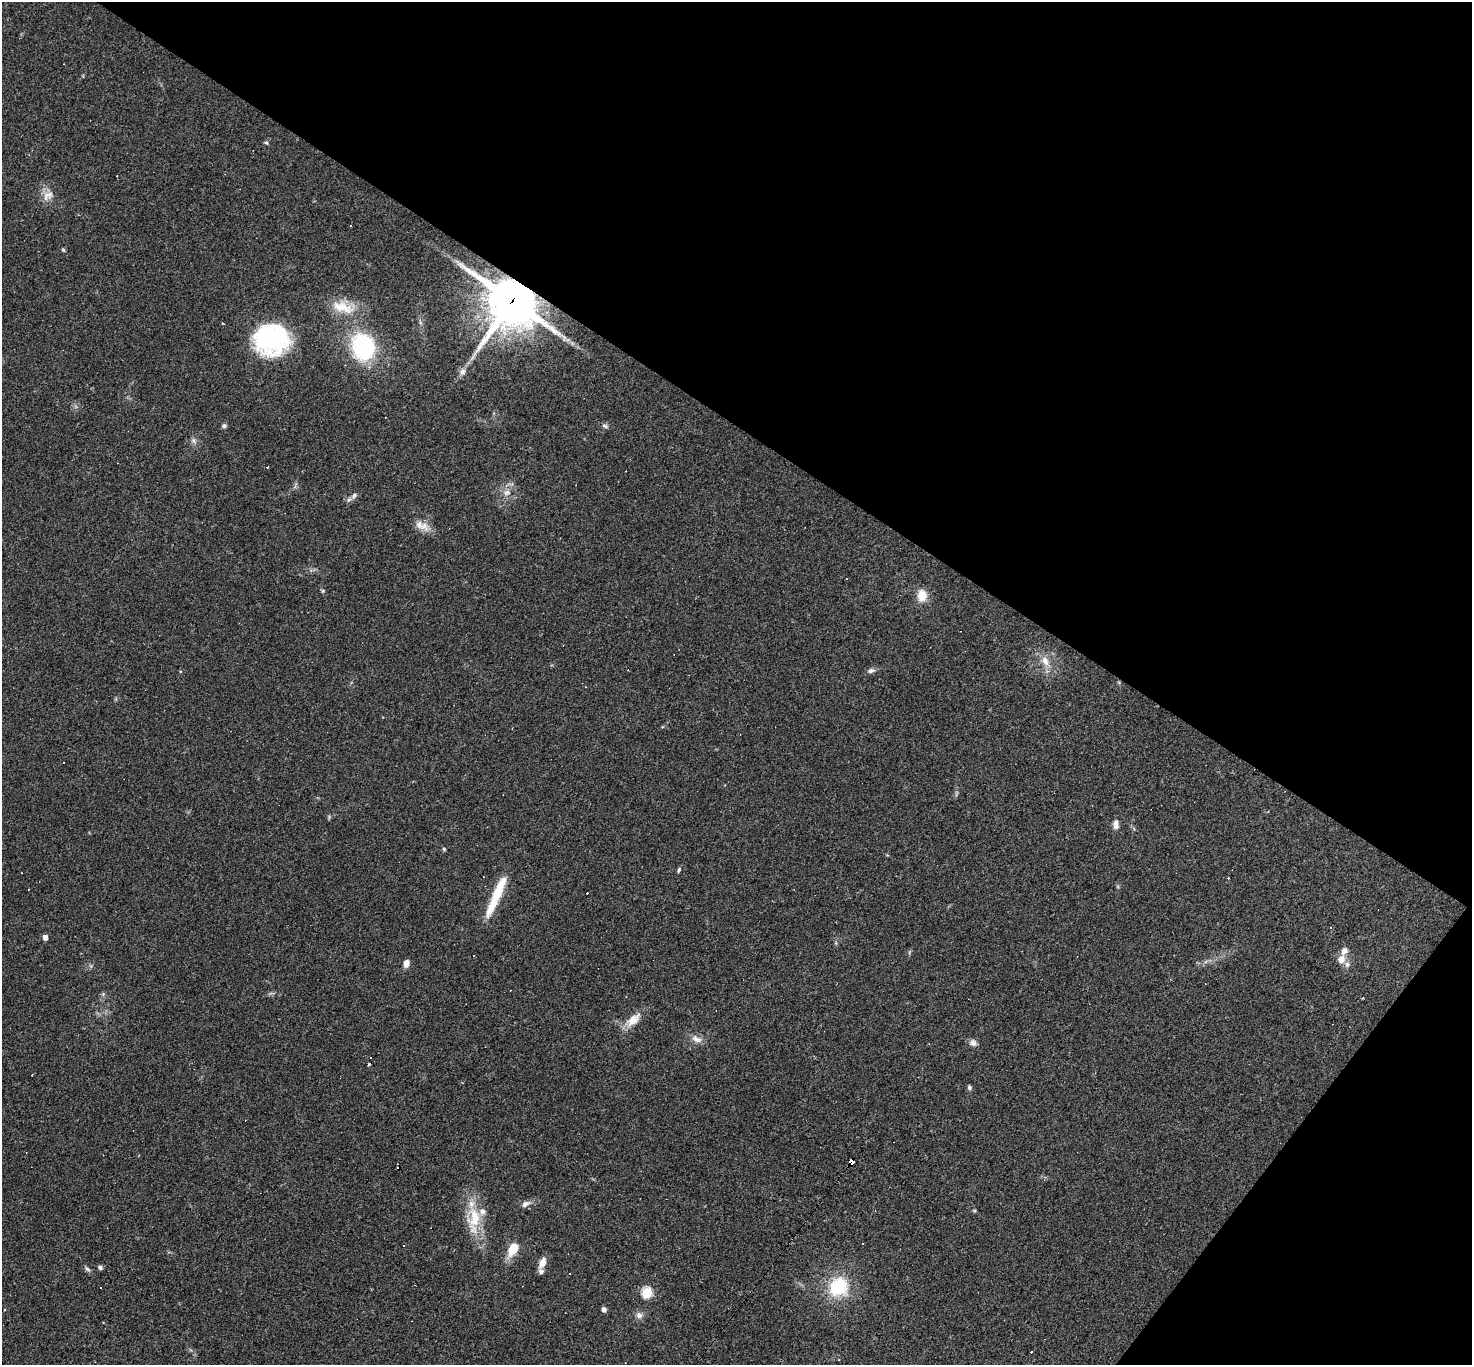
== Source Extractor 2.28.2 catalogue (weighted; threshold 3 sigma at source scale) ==
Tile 8 of 4 x 4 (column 4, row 2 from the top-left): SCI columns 4413-5882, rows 3015-4377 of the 5882 x 5889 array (HDU 1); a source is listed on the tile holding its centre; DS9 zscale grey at full resolution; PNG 1474 x 1367 px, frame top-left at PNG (2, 2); no overlay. Shown black and unused: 35% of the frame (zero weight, under 2 of 3 exposures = <1% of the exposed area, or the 3 px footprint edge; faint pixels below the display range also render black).
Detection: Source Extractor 2.28.2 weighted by HDU 2 'WHT'; one run over the whole footprint, this tile lists its part. Background 0.0731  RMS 0.0056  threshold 0.0251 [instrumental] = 3 sigma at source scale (4.5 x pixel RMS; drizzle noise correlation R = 1.50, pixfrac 1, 0.05/0.05 arcsec/px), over >= 5 px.
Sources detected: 68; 16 cosmic-ray / hot-pixel residue — not listed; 6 inside a brighter listed object's ellipse — not listed separately; the other 46 listed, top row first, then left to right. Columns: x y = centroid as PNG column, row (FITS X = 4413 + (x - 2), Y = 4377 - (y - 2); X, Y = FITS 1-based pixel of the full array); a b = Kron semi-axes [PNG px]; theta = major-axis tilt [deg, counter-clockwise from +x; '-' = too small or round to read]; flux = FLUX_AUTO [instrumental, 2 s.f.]
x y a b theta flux
266 142 6 5 - 0.81
48 195 17 11 35 5.3
63 250 5 4 - 0.71
512 301 17 16 - 2700
343 307 35 14 -17 14
271 339 32 28 -4 79
363 347 22 18 -82 66
462 372 11 8 77 2.7
224 426 6 5 - 1.2
605 426 9 5 -17 1.4
194 441 9 5 -53 1.7
507 493 10 8 24 3.5
354 495 9 6 39 2
424 526 17 12 -35 5.9
323 591 6 5 - 0.73
922 596 7 6 - 16
1045 661 16 9 -59 6.1
871 671 10 6 12 2
1116 825 11 7 -86 3.1
444 849 5 4 - 0.73
679 870 7 4 71 0.98
29 889 3 2 - 0.35
497 893 46 11 67 18
45 937 4 4 - 4
1341 959 9 9 - 4.5
406 963 7 6 - 4.4
633 1020 24 12 41 8
697 1039 16 9 -21 3.9
973 1043 10 9 - 2.3
370 1058 3 3 - 0.86
369 1064 3 3 - 0.53
32 1075 3 2 - 0.45
969 1087 6 5 - 1.2
852 1162 5 4 - 93
525 1204 12 7 26 2.8
474 1218 30 18 88 19
403 1246 3 2 - 0.64
513 1249 12 7 57 14
542 1263 15 8 68 4.3
100 1267 6 5 - 1.4
87 1269 9 5 -38 1.3
838 1287 21 20 - 29
647 1292 6 5 - 45
604 1309 5 5 - 2.4
639 1315 9 8 - 2.6
839 1360 3 2 - 0.51
Overlapping masked pixels (flux is a lower limit): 2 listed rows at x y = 512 301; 852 1162